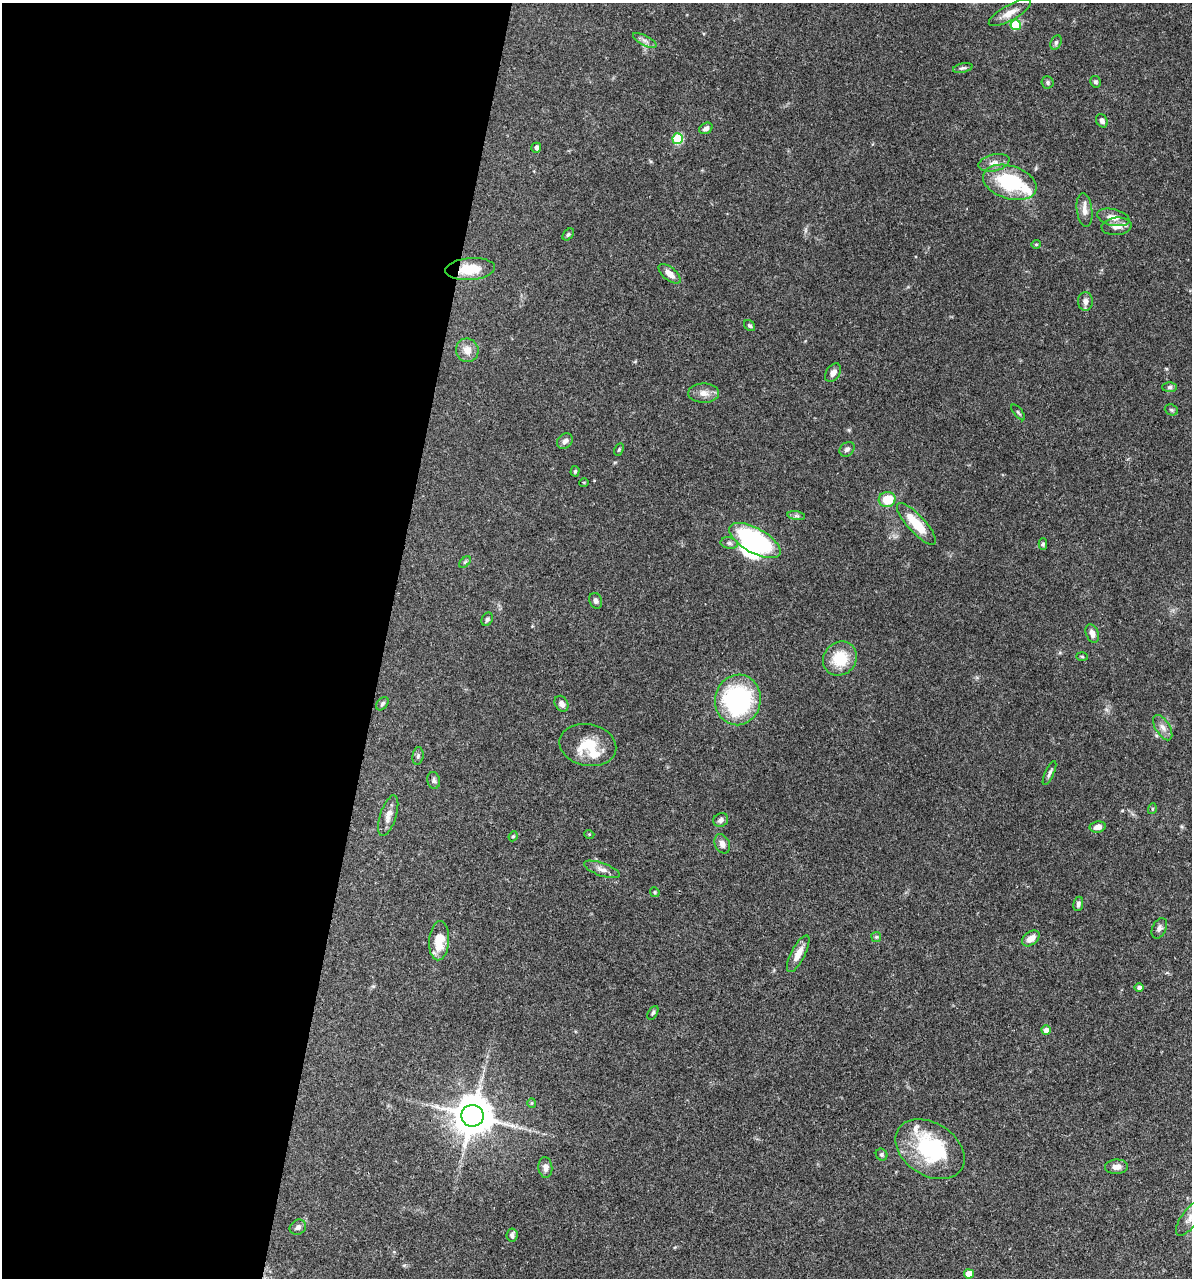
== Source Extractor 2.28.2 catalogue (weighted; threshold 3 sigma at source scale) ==
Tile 5 of 4 x 4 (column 1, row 2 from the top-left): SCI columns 248-1437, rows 2557-3832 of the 5129 x 5114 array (HDU 1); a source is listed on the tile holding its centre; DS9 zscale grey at full resolution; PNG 1194 x 1280 px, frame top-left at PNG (2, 3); each listed source drawn as its Kron ellipse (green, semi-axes under 4 px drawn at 4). Shown black and unused: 32% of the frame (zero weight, under 3 of 4 exposures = <1% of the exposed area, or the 3 px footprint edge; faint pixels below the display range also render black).
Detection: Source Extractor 2.28.2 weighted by HDU 2 'WHT'; one run over the whole footprint, this tile lists its part. Background 0.0744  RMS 0.0033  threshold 0.0147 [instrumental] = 3 sigma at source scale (4.5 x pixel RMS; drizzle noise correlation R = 1.50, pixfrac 1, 0.05/0.05 arcsec/px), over >= 5 px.
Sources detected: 86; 2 inside a brighter object's white glare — neither listed nor drawn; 3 inside a brighter listed object's ellipse — not listed separately; the other 81 listed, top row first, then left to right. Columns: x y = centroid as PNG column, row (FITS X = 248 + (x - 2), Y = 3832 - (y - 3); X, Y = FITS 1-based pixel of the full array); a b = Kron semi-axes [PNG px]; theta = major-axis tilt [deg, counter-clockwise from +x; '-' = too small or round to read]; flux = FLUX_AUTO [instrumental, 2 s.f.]
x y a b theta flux
1010 13 23 7 29 3.6
1016 25 5 5 - 12
645 40 13 5 -28 1.3
1056 43 7 5 64 0.66
963 68 10 4 12 0.73
1048 82 6 6 - 0.65
1095 82 6 5 - 0.65
1102 121 7 5 -61 1.2
706 128 7 5 30 1.1
678 139 5 5 - 19
536 148 5 5 - 0.96
994 163 16 8 13 2.3
1010 182 27 16 -17 22
1084 210 17 8 -82 2.4
1113 217 16 8 -14 3.2
1117 226 15 9 4 2.8
568 234 7 4 49 0.55
1036 244 5 4 - 0.39
470 269 25 11 4 8
669 274 13 6 -39 2.6
1085 301 9 7 -87 1.6
750 326 6 5 - 0.62
467 350 12 11 - 3.3
833 373 10 6 54 1.9
1170 387 7 5 2 0.72
704 393 15 9 -1 2.7
1171 410 7 5 -21 0.55
1018 412 9 3 -50 0.45
565 441 8 7 - 1.4
619 449 6 4 63 0.4
847 449 8 6 42 1
575 471 5 4 - 0.48
584 482 5 3 - 0.29
887 499 8 7 - 7.2
796 516 9 4 -9 0.7
916 524 27 8 -47 9.1
755 541 28 12 -30 52
729 543 8 5 -10 0.85
1043 544 6 4 88 0.55
465 562 7 4 44 0.5
596 601 8 6 -71 0.95
487 619 7 5 61 0.73
1092 633 9 6 -69 1.8
1082 656 5 3 - 0.36
840 659 18 16 46 10
738 700 25 23 78 48
382 704 7 5 52 0.72
561 704 8 6 -59 1.5
1163 728 14 7 -58 2
588 745 28 21 -11 10
418 756 9 5 82 0.8
1049 773 13 4 65 0.99
434 780 8 6 -77 0.85
1152 809 5 3 - 0.35
388 816 21 8 72 2.7
721 820 8 6 28 1.2
1098 827 8 5 9 2
589 834 5 3 - 0.3
513 836 5 4 - 0.41
722 844 10 7 -64 1.7
602 869 19 6 -19 1.9
655 892 5 4 - 0.39
1078 904 7 5 78 0.84
1159 928 11 7 65 1.2
876 937 5 5 - 0.43
1031 938 10 6 37 2.5
439 941 20 10 86 7.5
798 954 20 7 63 3.5
1139 987 5 4 - 1.1
653 1013 7 4 61 0.61
1046 1030 4 4 - 1.5
532 1103 5 4 - 0.36
472 1116 11 11 - 970
930 1149 37 26 -33 28
882 1155 6 5 - 0.63
545 1167 10 7 -86 1.9
1117 1167 11 7 2 1.9
1190 1218 21 8 54 2.8
298 1227 8 7 - 1.2
512 1235 6 6 - 0.95
969 1274 5 4 - 4.1
Overlapping masked pixels (flux is a lower limit): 1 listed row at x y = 470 269
Isophote crosses this tile's border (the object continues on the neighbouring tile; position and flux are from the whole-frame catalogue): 1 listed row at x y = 1190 1218